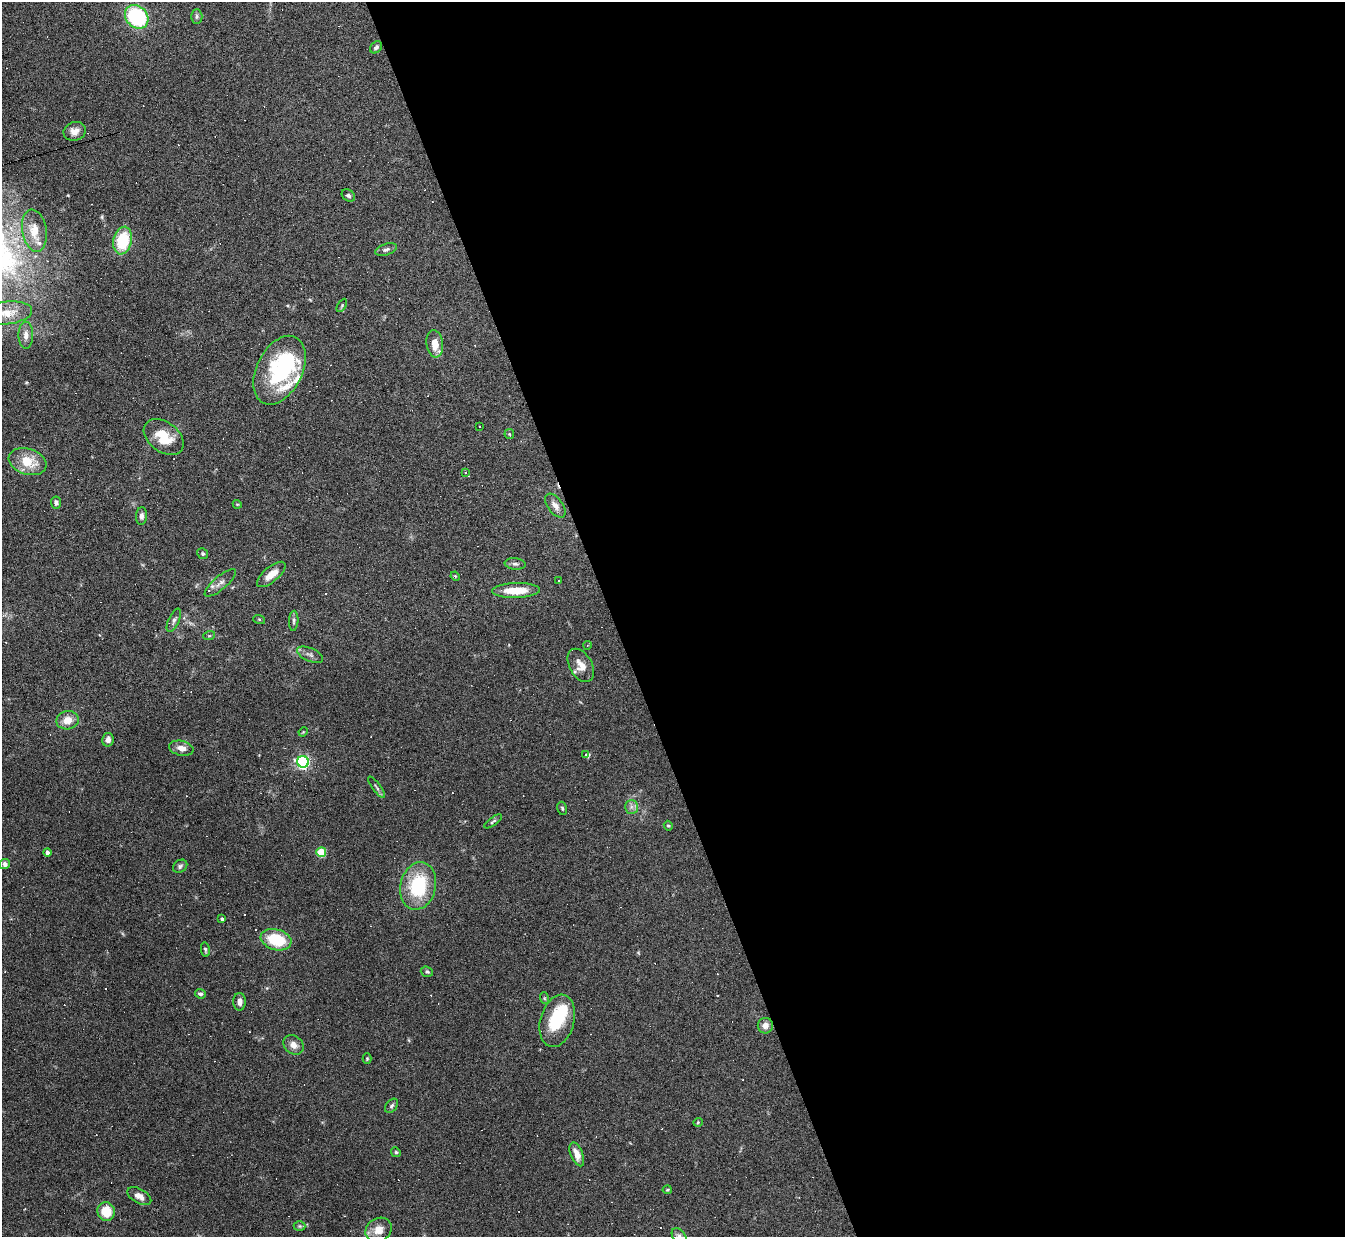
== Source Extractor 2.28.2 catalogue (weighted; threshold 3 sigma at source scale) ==
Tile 8 of 4 x 4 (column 4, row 2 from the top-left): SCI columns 4029-5371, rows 2617-3851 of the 5371 x 5357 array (HDU 1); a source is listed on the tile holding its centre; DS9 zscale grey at full resolution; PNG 1347 x 1239 px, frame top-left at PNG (2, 2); each listed source drawn as its Kron ellipse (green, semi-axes under 4 px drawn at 4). Shown black and unused: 55% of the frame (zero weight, under 4 of 8 exposures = <1% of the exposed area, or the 3 px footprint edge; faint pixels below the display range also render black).
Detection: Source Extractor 2.28.2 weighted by HDU 2 'WHT'; one run over the whole footprint, this tile lists its part. Background 0.0744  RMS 0.0043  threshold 0.0175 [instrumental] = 3 sigma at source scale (4.09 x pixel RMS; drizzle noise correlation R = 1.36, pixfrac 0.8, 0.05/0.05 arcsec/px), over >= 5 px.
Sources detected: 125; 2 inside a brighter object's white glare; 46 cosmic-ray / hot-pixel residue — neither listed nor drawn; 4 inside a brighter listed object's ellipse — not listed separately; the other 73 listed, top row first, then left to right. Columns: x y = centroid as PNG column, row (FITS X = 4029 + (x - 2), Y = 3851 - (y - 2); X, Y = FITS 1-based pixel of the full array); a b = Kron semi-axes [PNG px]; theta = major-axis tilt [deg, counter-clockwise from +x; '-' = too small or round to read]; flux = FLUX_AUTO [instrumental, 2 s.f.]
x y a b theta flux
197 16 7 5 -89 0.9
137 17 13 10 -47 37
376 47 7 5 44 0.95
75 131 11 9 19 2.8
348 195 7 5 -34 0.87
34 231 21 12 -80 7.8
123 241 14 9 78 18
386 249 11 5 19 1.2
342 305 7 4 59 0.59
7 313 25 11 7 7.1
26 335 13 7 90 2.6
435 344 13 8 -83 5.3
279 370 37 22 63 31
480 426 3 2 - 0.26
509 434 5 4 - 0.45
164 437 22 15 -37 10
27 462 19 13 -18 10
465 473 3 2 - 0.35
56 502 6 5 - 1.3
237 504 5 3 - 0.38
555 506 14 7 -54 2.5
142 516 9 5 85 1.4
203 554 6 5 - 0.67
515 564 10 5 -6 1.2
271 574 17 7 40 4.2
455 576 5 4 - 0.45
559 581 3 2 - 0.28
220 583 20 6 40 2.2
516 591 24 7 2 9.6
259 619 6 4 -18 0.36
174 620 12 5 66 1.4
294 621 10 4 87 0.92
209 636 6 4 18 0.49
587 645 4 3 - 0.28
310 655 14 6 -23 1.7
581 665 18 11 -60 4.6
68 720 11 9 12 4.3
303 732 5 4 - 0.37
108 740 7 5 78 1.9
181 748 12 7 -13 2.9
586 754 3 3 - 6.6
303 762 6 5 - 80
377 787 13 3 -52 0.84
631 807 7 6 - 1.4
562 808 7 5 -74 0.65
493 821 10 4 35 0.83
668 826 5 4 - 0.5
47 852 4 4 - 1.5
321 852 5 5 - 16
5 864 5 5 - 1.3
180 866 8 6 36 0.87
418 886 24 17 76 26
222 919 4 3 - 0.63
276 940 16 10 -16 16
205 950 7 4 -80 0.7
427 972 6 5 - 0.65
200 994 5 4 - 0.91
544 998 6 4 -71 0.45
239 1002 9 6 90 2
557 1021 27 17 74 17
765 1026 8 7 - 2.8
293 1045 11 8 -40 2.7
367 1058 5 4 - 0.46
392 1106 8 5 51 0.87
698 1122 5 4 - 0.47
396 1152 5 4 - 0.54
577 1154 12 6 -68 4.2
667 1190 4 4 - 0.41
139 1196 13 7 -30 2.8
106 1211 9 9 - 9.2
300 1226 6 5 - 0.57
379 1230 14 11 34 4.2
679 1236 9 6 -52 1.4
Isophote crosses this tile's border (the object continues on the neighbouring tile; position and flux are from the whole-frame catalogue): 2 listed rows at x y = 7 313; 679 1236